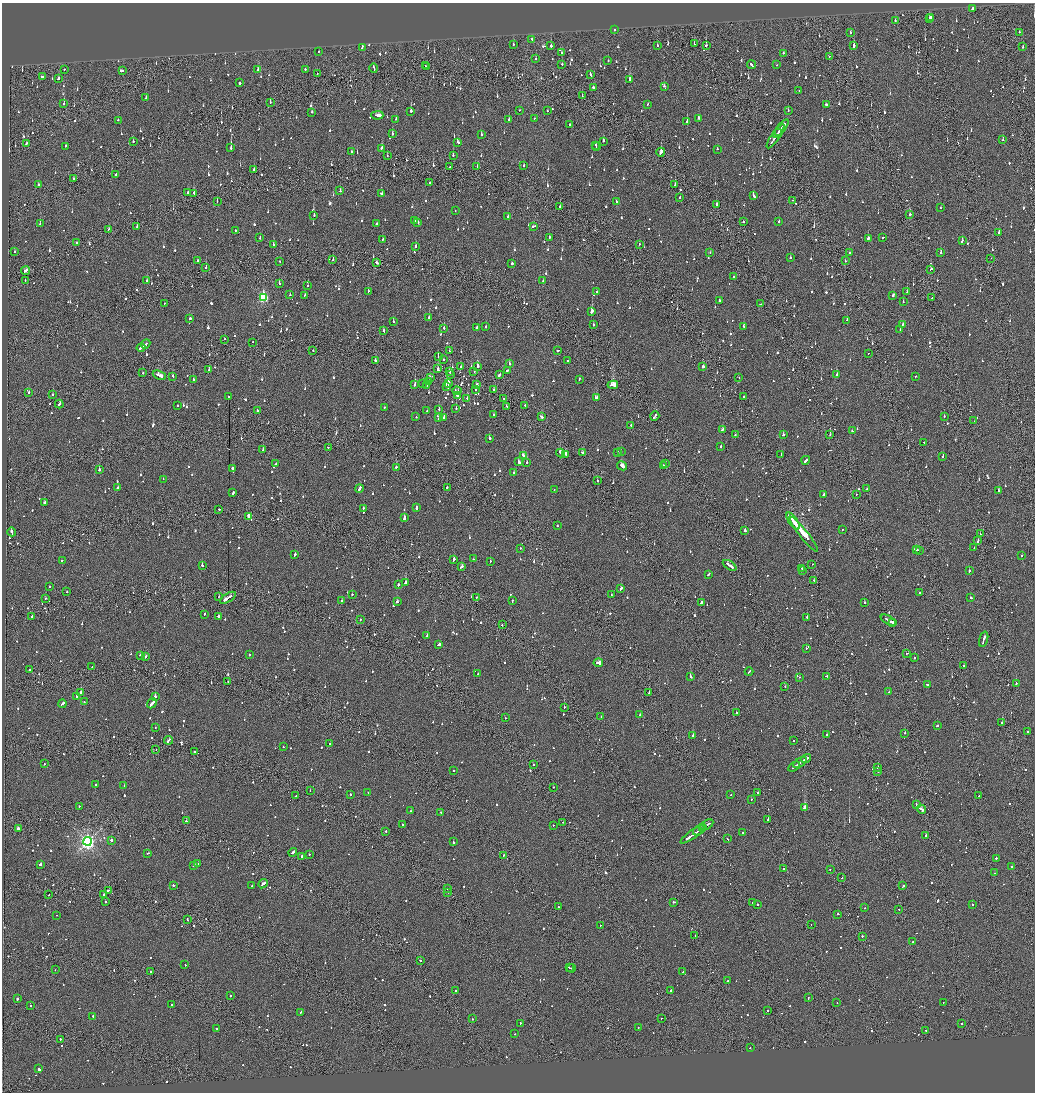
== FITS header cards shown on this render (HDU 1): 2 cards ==
NAXIS1  =                 2065
NAXIS2  =                 2180

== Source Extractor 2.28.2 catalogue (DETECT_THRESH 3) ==
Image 2065 x 2180 px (HDU 1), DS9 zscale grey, zoomed out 1/2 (1 PNG px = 2 x 2 image px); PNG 1037 x 1094 px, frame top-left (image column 1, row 2179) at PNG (2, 3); each listed source drawn as its Kron ellipse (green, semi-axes under 4 px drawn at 4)
Background -0.0861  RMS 0.063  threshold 0.189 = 3 sigma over >= 5 px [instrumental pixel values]
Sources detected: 1623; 92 cannot appear on this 1/2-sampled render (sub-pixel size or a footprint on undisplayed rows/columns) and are neither listed nor drawn; of the other 1531, the 500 brightest by FLUX_AUTO listed and drawn (1031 fainter detections omitted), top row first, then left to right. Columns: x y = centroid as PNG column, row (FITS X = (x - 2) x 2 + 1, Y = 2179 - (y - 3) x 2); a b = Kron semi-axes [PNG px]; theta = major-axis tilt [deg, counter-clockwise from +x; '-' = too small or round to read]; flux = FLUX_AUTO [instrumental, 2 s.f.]
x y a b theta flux
972 9 3 2 - 98
931 17 3 2 - 110
929 19 2 2 - 100
895 21 2 2 - 62
614 30 2 2 - 78
850 32 2 2 - 61
1019 32 2 2 - 66
532 39 3 2 - 86
513 44 2 2 - 210
694 44 2 2 - 65
706 45 3 2 - 82
854 45 2 2 - 790
551 46 2 2 - 440
657 46 2 2 - 63
362 47 3 2 - 250
1023 47 2 2 - 100
318 51 2 2 - 72
562 52 2 2 - 140
783 53 2 2 - 66
829 56 2 2 - 76
536 59 2 2 - 66
608 61 2 2 - 64
562 64 2 2 - 220
752 65 4 2 - 140
777 65 2 2 - 120
425 66 2 1 - 82
427 66 2 2 - 110
374 68 4 2 - 150
64 69 2 2 - 110
258 70 4 2 - 220
305 70 3 2 - 110
122 71 2 2 - 250
317 74 2 1 - 65
590 75 4 2 - 130
42 77 3 2 - 88
58 79 3 2 - 93
630 79 3 2 - 730
240 83 2 2 - 910
664 86 2 2 - 220
593 88 2 2 - 230
799 90 2 2 - 68
582 96 2 1 - 97
146 98 2 2 - 69
270 102 2 1 - 110
64 104 3 2 - 220
826 104 2 2 - 78
647 105 3 2 - 120
519 110 2 2 - 65
411 111 2 2 - 270
547 111 2 1 - 90
788 111 2 2 - 92
311 112 2 2 - 120
377 115 6 2 1 250
534 118 2 2 - 65
699 118 2 2 - 210
396 119 2 2 - 78
509 119 2 2 - 97
118 120 2 2 - 180
687 122 2 2 - 420
569 124 2 2 - 210
781 129 11 2 53 570
778 132 4 1 - 170
392 134 2 2 - 120
481 135 2 2 - 69
776 136 14 2 56 580
1003 140 2 2 - 75
603 141 3 2 - 260
133 142 2 2 - 140
458 142 3 2 - 92
26 144 3 2 - 90
596 145 4 2 - 170
66 146 2 2 - 74
596 147 2 2 - 77
231 148 4 2 - 220
382 148 3 2 - 100
717 149 2 2 - 60
351 152 2 2 - 63
661 152 4 2 - 320
453 155 2 2 - 160
387 156 2 1 - 66
450 166 3 2 - 75
477 166 2 2 - 79
524 166 2 2 - 81
254 169 2 2 - 230
116 175 3 2 - 3400
74 178 2 2 - 79
430 182 2 2 - 170
38 185 2 2 - 65
675 185 2 1 - 110
340 191 2 2 - 120
187 192 3 2 - 100
194 193 3 2 - 320
381 194 3 2 - 85
753 196 4 2 - 140
679 198 2 1 - 320
793 200 2 2 - 75
217 201 3 2 - 77
616 201 3 2 - 170
716 204 2 2 - 150
560 207 2 2 - 110
940 208 2 2 - 110
455 211 2 2 - 59
910 214 3 2 - 130
314 215 2 2 - 110
508 217 2 2 - 67
414 221 2 2 - 85
744 221 2 2 - 68
418 222 2 2 - 68
779 222 2 2 - 150
377 223 3 2 - 140
40 224 2 2 - 110
533 226 4 2 - 140
137 227 2 1 - 120
109 229 2 2 - 67
235 231 2 2 - 80
999 232 3 2 - 71
260 237 3 2 - 75
549 237 2 2 - 61
883 237 2 2 - 130
868 238 2 2 - 290
383 239 2 2 - 69
962 241 3 2 - 90
77 242 2 2 - 73
273 244 2 2 - 120
639 244 2 2 - 79
416 246 3 2 - 190
14 252 2 2 - 63
710 252 2 2 - 61
850 253 2 2 - 58
941 253 3 2 - 110
790 258 2 2 - 64
991 258 2 1 - 85
333 260 2 1 - 110
198 261 2 2 - 87
845 261 2 2 - 77
280 262 2 1 - 160
376 262 3 2 - 110
512 263 2 2 - 390
206 267 2 2 - 240
931 269 3 2 - 120
26 271 5 2 - 180
733 277 2 2 - 170
25 280 2 2 - 58
147 281 2 2 - 190
543 281 2 2 - 130
279 284 2 1 - 510
308 286 2 2 - 66
368 291 2 2 - 64
597 291 2 2 - 200
907 292 2 2 - 150
290 295 2 2 - 74
305 295 2 2 - 79
893 295 2 2 - 140
263 298 4 3 - 1200
932 298 2 1 - 61
719 300 2 2 - 110
903 302 2 2 - 100
164 303 2 2 - 72
761 304 3 2 - 120
592 311 3 2 - 790
429 317 2 2 - 100
190 318 2 2 - 190
847 320 2 2 - 270
393 321 2 2 - 86
903 324 3 2 - 110
593 325 2 2 - 69
743 326 2 2 - 110
486 327 2 2 - 120
444 328 2 2 - 210
476 328 2 2 - 190
900 330 2 2 - 150
383 331 3 2 - 120
225 339 2 2 - 68
253 342 2 1 - 88
146 344 5 2 - 200
141 348 4 2 - 190
558 350 3 2 - 96
313 351 2 1 - 71
449 351 2 2 - 59
869 353 2 1 - 110
438 357 2 1 - 210
443 359 2 2 - 120
375 361 2 2 - 200
568 361 2 2 - 180
510 364 3 2 - 80
478 366 3 2 - 220
461 367 2 1 - 310
703 367 2 2 - 280
438 369 3 2 - 2000
209 370 2 2 - 110
508 370 3 2 - 190
449 372 2 2 - 59
474 372 2 2 - 290
143 373 2 1 - 69
159 375 7 2 -24 320
450 375 2 1 - 220
499 375 3 2 - 140
837 375 4 2 - 140
173 376 3 2 - 88
915 376 2 2 - 78
430 377 2 2 - 65
739 378 2 1 - 80
579 379 3 2 - 83
193 380 2 2 - 200
429 382 2 1 - 89
423 384 2 2 - 64
448 384 2 2 - 1300
415 385 2 2 - 310
427 385 2 1 - 66
476 385 2 2 - 180
613 385 5 2 - 1600
446 387 3 2 - 320
475 389 2 1 - 130
494 389 2 1 - 130
457 391 4 2 - 94
29 392 2 2 - 140
53 395 2 2 - 140
457 395 3 2 - 62
743 396 2 2 - 300
228 397 2 2 - 82
597 398 4 2 - 340
467 399 2 2 - 160
504 399 2 1 - 61
59 404 4 2 - 120
178 406 2 2 - 70
506 406 2 2 - 70
525 406 2 2 - 68
384 407 2 2 - 67
456 408 2 2 - 130
439 409 2 2 - 87
257 411 2 2 - 110
427 411 2 2 - 77
494 415 2 2 - 84
655 416 5 2 - 160
944 416 2 2 - 83
416 417 2 2 - 74
444 417 2 2 - 130
541 417 3 2 - 210
439 418 2 2 - 180
974 421 2 2 - 62
631 425 2 2 - 60
722 430 3 2 - 97
852 431 2 2 - 74
830 434 2 1 - 100
735 435 2 2 - 110
783 435 2 2 - 82
490 438 3 2 - 180
924 442 2 2 - 61
721 446 2 2 - 120
328 447 2 2 - 70
263 450 3 2 - 77
621 451 2 2 - 71
560 453 4 2 - 410
582 453 4 2 - 220
618 453 2 2 - 120
565 454 3 2 - 190
781 454 2 2 - 110
523 455 3 2 - 120
943 457 2 2 - 85
806 460 4 2 - 360
519 462 3 2 - 350
527 462 2 2 - 100
275 464 3 2 - 180
666 464 2 1 - 170
663 465 2 2 - 90
622 466 5 2 - 460
396 467 2 2 - 120
232 468 2 2 - 390
99 470 2 2 - 140
514 473 3 2 - 78
163 479 2 2 - 70
597 481 2 1 - 100
447 487 2 2 - 190
118 488 2 2 - 130
867 488 2 1 - 75
359 489 4 2 - 210
554 489 2 2 - 74
998 491 2 2 - 200
233 493 3 2 - 100
823 495 3 2 - 270
856 495 2 1 - 210
45 502 2 2 - 190
416 507 4 2 - 180
363 508 2 2 - 78
219 509 2 2 - 120
249 516 3 2 - 140
404 517 4 2 - 560
793 521 10 1 -53 9900
557 526 2 2 - 70
842 529 2 2 - 87
745 531 2 2 - 230
12 532 4 2 - 120
804 534 22 2 -51 23000
980 534 2 1 - 60
978 541 3 2 - 74
974 547 2 2 - 110
520 548 2 2 - 61
916 550 4 2 - 450
919 550 2 2 - 450
295 554 3 2 - 130
1022 556 2 2 - 92
454 559 3 2 - 200
473 559 2 2 - 71
62 560 2 1 - 66
490 562 2 2 - 110
812 564 2 2 - 63
202 565 2 2 - 230
730 565 7 2 -34 280
461 567 4 2 - 250
802 568 2 2 - 79
802 570 2 1 - 76
969 571 2 2 - 200
709 574 3 2 - 150
814 580 2 1 - 66
405 583 2 2 - 390
399 584 2 2 - 84
50 586 2 2 - 73
621 589 3 2 - 190
67 592 2 2 - 74
920 593 2 2 - 63
352 594 2 2 - 100
611 594 2 1 - 70
219 597 2 1 - 77
477 597 2 2 - 82
971 597 2 2 - 64
45 598 2 2 - 87
228 598 9 2 31 750
342 601 2 2 - 130
512 601 2 2 - 67
397 602 2 2 - 290
702 602 3 2 - 110
864 602 2 2 - 83
204 614 2 2 - 72
218 616 2 2 - 310
32 617 2 2 - 320
807 617 2 2 - 130
360 619 2 2 - 160
888 620 8 2 -30 310
892 622 2 2 - 110
502 625 2 2 - 67
427 636 2 2 - 340
984 639 8 2 73 370
439 644 4 2 - 440
806 648 2 2 - 240
907 653 3 1 - 71
140 655 2 2 - 140
249 655 2 2 - 210
145 656 2 2 - 280
914 657 2 2 - 95
598 663 5 2 - 730
964 665 2 2 - 100
92 667 2 2 - 68
30 669 2 2 - 59
749 672 4 2 - 130
478 674 2 2 - 180
827 676 3 2 - 150
690 677 3 2 - 280
799 677 2 2 - 110
228 682 2 2 - 78
1016 684 2 1 - 370
927 685 2 2 - 75
785 687 2 1 - 210
889 692 2 2 - 60
81 693 3 2 - 420
649 693 2 1 - 160
76 696 2 2 - 150
155 696 2 2 - 630
84 702 2 2 - 59
152 703 5 2 - 500
62 704 4 2 - 430
564 707 2 2 - 260
736 713 2 2 - 210
640 714 2 2 - 67
601 716 2 2 - 60
505 718 2 2 - 70
1001 722 2 2 - 150
937 726 3 2 - 130
155 728 2 1 - 120
1028 732 2 2 - 120
905 733 2 2 - 150
693 735 2 2 - 380
826 735 2 2 - 110
168 740 4 2 - 160
793 740 2 1 - 220
330 744 2 2 - 240
283 747 2 2 - 59
156 750 2 1 - 60
195 752 3 2 - 110
806 758 5 2 - 370
800 762 8 2 33 350
44 764 2 2 - 60
533 765 2 2 - 74
794 767 6 1 33 310
878 767 2 2 - 290
453 770 2 2 - 88
878 772 2 2 - 71
96 785 2 2 - 160
124 786 2 2 - 390
553 787 2 2 - 97
310 791 2 1 - 88
368 792 2 1 - 66
758 792 2 2 - 220
351 794 2 1 - 120
731 795 2 2 - 63
296 796 2 2 - 120
979 796 2 2 - 62
751 799 2 1 - 85
916 804 2 2 - 120
79 806 2 2 - 80
805 808 4 2 - 1500
922 809 4 2 - 480
411 811 2 2 - 150
441 812 2 2 - 94
768 820 2 1 - 290
186 821 2 2 - 220
563 822 2 1 - 100
403 824 2 2 - 68
553 825 2 2 - 100
707 825 7 2 32 390
703 827 2 2 - 110
18 829 3 2 - 110
699 830 6 2 34 450
386 831 2 2 - 70
743 832 2 2 - 86
693 834 15 2 35 730
925 836 2 2 - 680
727 839 3 2 - 66
111 840 2 2 - 270
88 841 4 4 - 4300
453 842 3 2 - 100
293 852 4 2 - 320
148 853 2 2 - 87
309 854 2 2 - 83
504 855 2 1 - 87
302 856 2 2 - 110
996 858 2 1 - 370
41 864 2 2 - 520
198 864 2 2 - 62
194 865 3 2 - 150
1012 867 2 2 - 100
784 869 2 2 - 390
830 869 2 2 - 59
995 873 2 2 - 170
842 878 2 1 - 250
263 884 5 2 - 370
173 885 2 2 - 160
252 885 2 2 - 77
903 886 3 2 - 73
447 889 2 2 - 73
108 890 3 2 - 120
447 892 3 2 - 130
104 894 2 2 - 390
48 895 2 2 - 77
105 902 2 1 - 180
674 902 3 2 - 110
753 902 2 2 - 990
972 904 2 1 - 64
757 905 2 1 - 380
559 907 2 2 - 70
865 908 2 2 - 61
899 910 2 1 - 88
838 914 2 2 - 160
57 915 2 1 - 74
187 919 3 2 - 72
600 925 2 1 - 96
811 925 2 1 - 67
695 935 2 1 - 100
862 936 2 1 - 410
913 941 2 1 - 59
421 961 2 2 - 73
185 964 2 2 - 59
569 968 4 1 - 280
571 968 5 2 - 330
55 970 2 1 - 73
151 971 2 2 - 110
683 972 2 2 - 78
728 981 2 1 - 330
456 991 2 2 - 75
670 991 3 2 - 100
230 995 2 1 - 200
808 998 2 2 - 100
17 999 2 2 - 290
943 1002 2 2 - 68
837 1003 2 2 - 63
171 1004 2 2 - 74
30 1006 2 2 - 84
768 1010 2 2 - 120
301 1012 3 2 - 90
93 1016 2 2 - 150
661 1018 2 1 - 100
473 1019 2 2 - 79
520 1023 2 2 - 78
961 1023 2 2 - 59
638 1027 2 2 - 65
216 1029 2 2 - 74
926 1030 2 1 - 59
515 1034 2 1 - 76
60 1039 2 2 - 170
750 1048 2 2 - 270
39 1069 3 2 - 130
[1031 fainter detections neither listed nor drawn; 92 sub-pixel or undisplayed-footprint detections neither listed nor drawn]